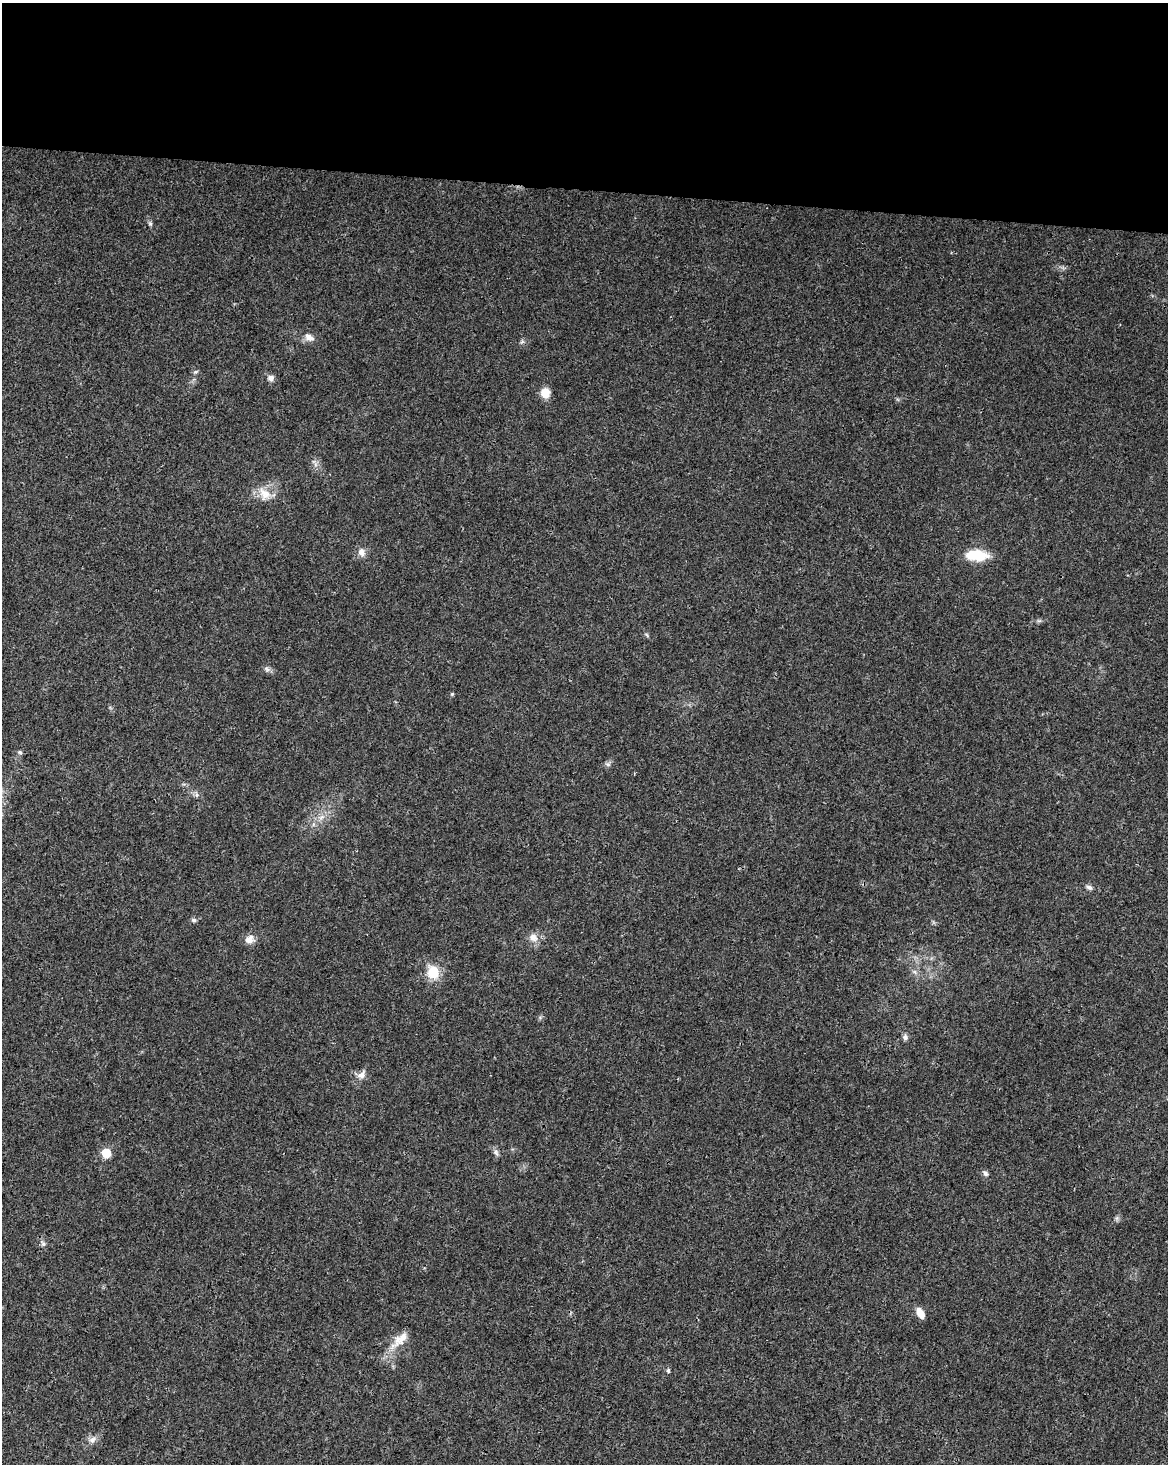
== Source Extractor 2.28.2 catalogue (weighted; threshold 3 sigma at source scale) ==
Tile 3 of 4 x 3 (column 3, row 1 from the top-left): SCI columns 2341-3506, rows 3210-4671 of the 4672 x 4898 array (HDU 1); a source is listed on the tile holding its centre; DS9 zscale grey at full resolution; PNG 1170 x 1466 px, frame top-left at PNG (2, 3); no overlay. Shown black and unused: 13% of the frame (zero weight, under 3 of 4 exposures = <1% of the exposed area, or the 3 px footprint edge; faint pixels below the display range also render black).
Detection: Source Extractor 2.28.2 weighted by HDU 2 'WHT'; one run over the whole footprint, this tile lists its part. Background 0.0187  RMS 0.0031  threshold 0.0138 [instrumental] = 3 sigma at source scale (4.5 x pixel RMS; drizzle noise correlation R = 1.50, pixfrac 1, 0.0396/0.0396 arcsec/px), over >= 5 px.
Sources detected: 30; all 30 listed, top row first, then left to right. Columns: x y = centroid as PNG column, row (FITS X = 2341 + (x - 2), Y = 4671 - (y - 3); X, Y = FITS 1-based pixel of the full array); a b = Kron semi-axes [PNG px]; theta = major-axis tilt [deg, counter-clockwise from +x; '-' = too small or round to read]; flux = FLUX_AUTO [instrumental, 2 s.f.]
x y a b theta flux
150 224 6 5 - 0.53
309 337 13 8 -29 2.1
522 342 7 4 19 0.52
195 372 6 4 43 0.48
271 378 9 8 - 1.3
545 393 10 9 - 3.9
264 494 20 15 -48 4.5
362 552 11 9 -69 1.8
977 555 26 11 -2 8.5
647 635 7 4 -70 0.43
267 669 7 6 - 0.85
452 694 5 4 - 0.34
20 752 6 5 - 0.52
608 764 8 4 0 0.65
197 795 7 4 71 0.53
1089 887 9 6 -26 0.91
194 920 7 6 - 0.74
533 937 12 10 -35 2.5
249 939 12 10 35 2.2
433 972 14 11 -68 7.3
905 1037 8 6 -85 0.95
361 1075 14 9 39 2
496 1152 9 5 -63 0.92
106 1153 6 6 - 9.2
985 1173 8 6 -46 0.85
43 1244 8 5 -54 0.79
920 1313 13 7 -61 2.6
402 1338 45 10 44 5.4
668 1371 6 5 - 0.55
92 1440 10 8 44 1.5